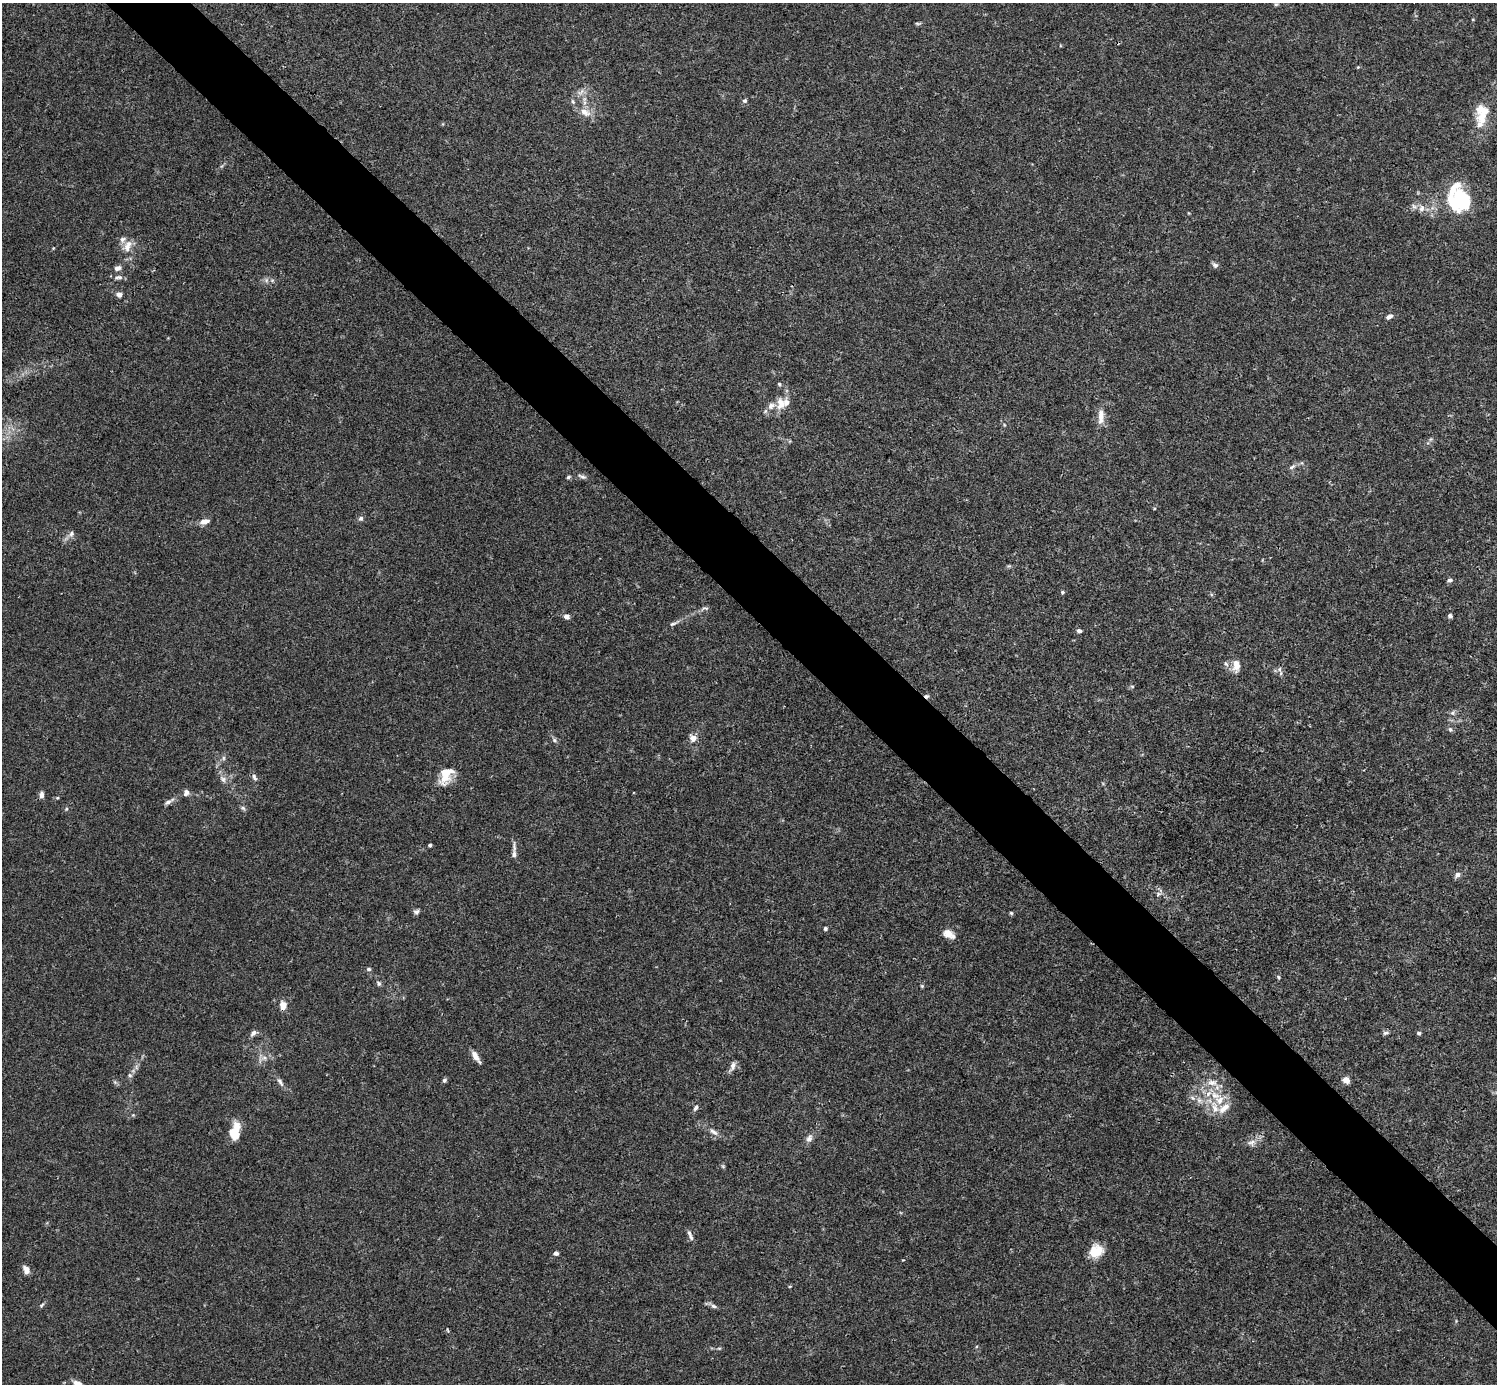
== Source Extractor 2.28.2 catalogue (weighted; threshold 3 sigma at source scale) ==
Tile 6 of 4 x 4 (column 2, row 2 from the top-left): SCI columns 1496-2990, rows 2920-4301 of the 5982 x 5981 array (HDU 1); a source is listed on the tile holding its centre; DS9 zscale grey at full resolution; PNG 1499 x 1386 px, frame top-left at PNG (2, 3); no overlay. Shown black and unused: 5% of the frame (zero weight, under 3 of 4 exposures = <1% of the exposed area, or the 3 px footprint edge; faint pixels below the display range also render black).
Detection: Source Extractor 2.28.2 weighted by HDU 2 'WHT'; one run over the whole footprint, this tile lists its part. Background 0.0164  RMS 0.0022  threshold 0.0098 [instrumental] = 3 sigma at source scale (4.5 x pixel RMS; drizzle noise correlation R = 1.50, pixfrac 1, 0.05/0.05 arcsec/px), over >= 5 px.
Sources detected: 110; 1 inside a brighter object's white glare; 1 cosmic-ray / hot-pixel residue — not listed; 10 inside a brighter listed object's ellipse — not listed separately; the other 98 listed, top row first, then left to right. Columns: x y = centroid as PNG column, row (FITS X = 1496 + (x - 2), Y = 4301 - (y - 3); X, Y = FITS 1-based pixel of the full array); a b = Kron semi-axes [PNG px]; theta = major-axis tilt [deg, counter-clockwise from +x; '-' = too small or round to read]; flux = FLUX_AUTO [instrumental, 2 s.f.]
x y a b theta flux
1276 4 6 4 0 0.28
917 24 8 4 -9 0.31
1358 67 4 4 - 0.2
581 92 12 5 47 0.95
745 101 6 6 - 0.45
1483 110 19 12 -16 3.4
585 112 17 10 -32 2.3
1479 125 15 9 46 1.7
1457 200 29 17 72 13
1421 208 10 7 68 1.1
127 246 18 9 74 2.4
1215 265 8 6 -36 0.63
118 268 9 6 18 0.96
118 277 13 6 1 0.82
266 280 7 4 89 0.45
119 295 6 5 - 1.1
1389 316 8 5 30 0.85
779 384 5 4 - 0.32
781 404 18 13 83 2.9
1101 416 21 8 89 2.1
1431 439 7 4 71 0.39
1292 467 10 5 32 0.63
582 476 12 5 -22 0.64
568 477 5 4 - 0.34
361 518 6 6 - 0.6
205 522 13 7 13 1.3
71 534 9 7 66 0.81
1450 580 7 5 3 0.49
1062 592 5 4 - 0.35
704 608 12 5 5 0.56
566 616 6 5 - 1.1
1450 616 5 4 - 0.52
674 623 17 4 24 0.78
1079 631 6 5 - 0.58
1226 664 9 4 -54 0.54
1236 665 17 10 89 2.1
1279 669 9 4 -82 0.53
1132 686 6 4 -1 0.28
1452 713 8 5 73 0.57
1450 729 7 5 -57 0.48
693 738 10 9 - 1.3
554 740 7 6 - 0.5
224 758 7 4 90 0.4
446 775 23 14 65 4.4
254 777 10 6 -61 0.67
223 779 11 7 -45 1
186 793 9 8 - 0.83
41 795 8 5 89 0.9
57 798 5 4 - 0.25
169 802 15 5 29 0.93
243 808 7 4 -45 0.43
66 809 5 4 - 0.25
430 845 4 3 - 0.63
514 854 13 6 89 0.94
1457 875 8 6 39 0.84
1158 894 7 4 46 0.42
416 912 7 6 - 0.58
1011 913 5 4 - 0.3
825 929 5 4 - 0.38
947 933 12 10 -20 1.7
369 969 6 4 -2 0.41
1278 977 5 4 - 0.28
379 983 7 5 -54 0.46
922 986 5 4 - 0.25
283 1005 10 8 85 1.9
253 1033 10 6 44 0.74
1386 1033 8 5 17 0.55
1419 1033 5 4 - 0.35
476 1057 16 6 -58 1.4
264 1058 7 6 - 0.77
733 1066 13 7 68 1
136 1067 7 4 -72 0.42
130 1075 7 5 -22 0.44
444 1080 6 6 - 0.42
1346 1080 6 5 - 1.9
115 1082 5 5 - 0.36
280 1082 13 6 -62 0.88
1212 1082 14 8 -3 1.9
1215 1095 16 10 -28 3.6
1199 1100 8 7 - 1
1215 1107 19 8 -71 2.8
696 1108 9 5 61 0.58
1224 1108 18 9 39 2.3
133 1115 4 4 - 0.24
713 1132 14 6 -34 1.1
233 1134 15 11 -66 3.3
809 1138 11 7 61 1.1
1252 1142 12 8 19 1.3
723 1166 5 5 - 0.29
689 1233 11 5 -63 0.73
1096 1251 16 14 38 3.9
556 1253 6 5 - 0.57
26 1270 9 6 -63 1.3
42 1305 8 4 46 0.39
714 1306 10 5 -24 0.66
447 1330 5 3 - 0.21
719 1348 6 3 -17 0.25
77 1383 12 7 -22 1.4
Overlapping masked pixels (flux is a lower limit): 1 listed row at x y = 283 1005
Isophote crosses this tile's border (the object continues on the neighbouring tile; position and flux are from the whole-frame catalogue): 1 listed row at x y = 77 1383